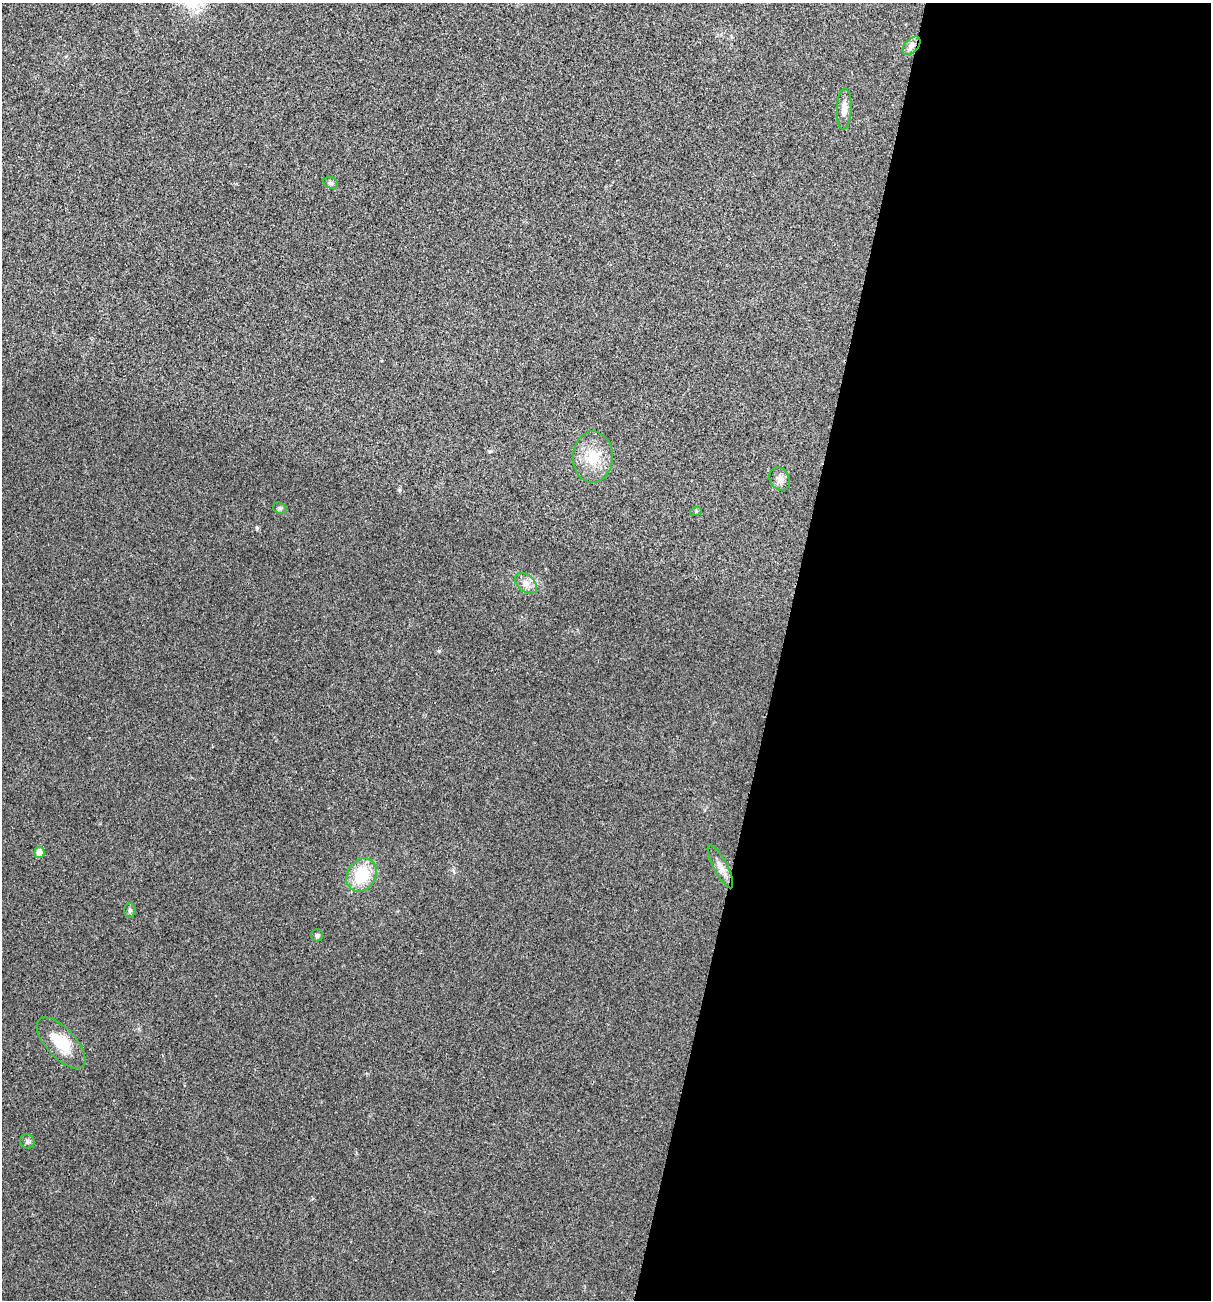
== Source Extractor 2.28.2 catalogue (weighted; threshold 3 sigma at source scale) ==
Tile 12 of 4 x 4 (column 4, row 3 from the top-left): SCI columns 3758-4966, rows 1306-2603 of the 5220 x 5205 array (HDU 1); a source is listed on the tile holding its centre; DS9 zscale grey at full resolution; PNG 1213 x 1302 px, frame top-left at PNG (2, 3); each listed source drawn as its Kron ellipse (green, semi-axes under 4 px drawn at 4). Shown black and unused: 36% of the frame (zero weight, under 3 of 4 exposures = <1% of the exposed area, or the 3 px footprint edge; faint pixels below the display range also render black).
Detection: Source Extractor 2.28.2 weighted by HDU 2 'WHT'; one run over the whole footprint, this tile lists its part. Background 0.0264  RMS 0.0059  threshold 0.0265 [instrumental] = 3 sigma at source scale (4.5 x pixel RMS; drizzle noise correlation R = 1.50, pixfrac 1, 0.05/0.05 arcsec/px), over >= 5 px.
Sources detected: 15; all 15 listed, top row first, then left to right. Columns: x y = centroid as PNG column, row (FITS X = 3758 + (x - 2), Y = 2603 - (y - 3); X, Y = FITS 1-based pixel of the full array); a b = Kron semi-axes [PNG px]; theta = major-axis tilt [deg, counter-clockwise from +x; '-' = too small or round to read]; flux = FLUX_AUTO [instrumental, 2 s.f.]
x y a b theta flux
911 46 11 6 46 2.4
844 109 21 7 88 4.7
331 183 7 5 -18 1.3
593 457 25 20 88 17
780 479 12 9 -60 3.6
280 508 7 5 -19 1.1
696 511 6 4 19 0.63
526 583 12 8 -40 3.9
39 852 5 5 - 5.6
720 867 24 7 -62 4.7
362 875 17 14 59 22
130 910 7 5 88 1.2
317 935 6 6 - 1.1
61 1043 32 14 -47 17
27 1141 7 7 - 1.4
Unlisted compact peaks at least as high as the median listed source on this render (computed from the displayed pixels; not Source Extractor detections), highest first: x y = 257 528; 439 651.